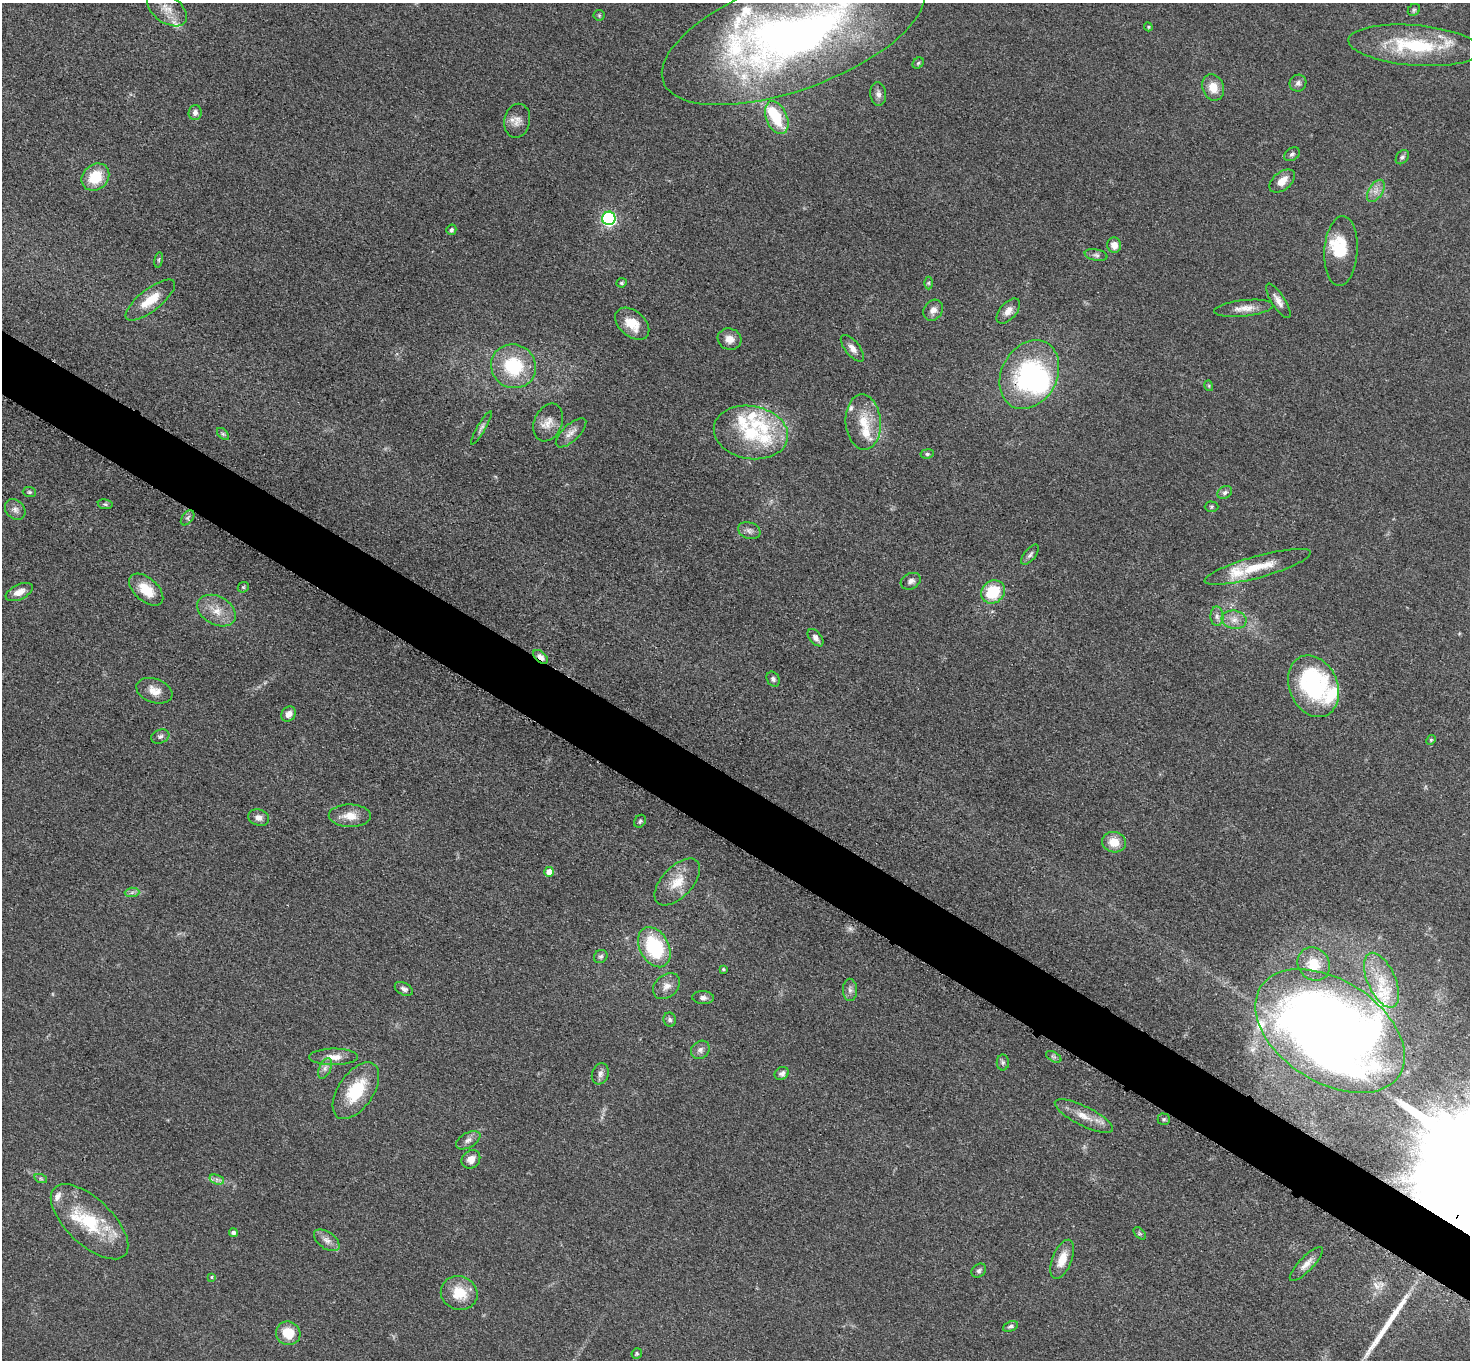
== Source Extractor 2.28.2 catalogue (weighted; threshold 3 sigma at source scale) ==
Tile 6 of 4 x 4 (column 2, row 2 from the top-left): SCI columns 1481-2948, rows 2879-4236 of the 5892 x 5896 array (HDU 1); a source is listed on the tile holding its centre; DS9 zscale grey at full resolution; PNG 1472 x 1362 px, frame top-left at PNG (2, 3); each listed source drawn as its Kron ellipse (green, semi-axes under 4 px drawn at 4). Shown black and unused: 5% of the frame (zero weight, under 3 of 5 exposures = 1% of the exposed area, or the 3 px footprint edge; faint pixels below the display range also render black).
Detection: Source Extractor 2.28.2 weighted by HDU 2 'WHT'; one run over the whole footprint, this tile lists its part. Background 0.0484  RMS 0.0054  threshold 0.0241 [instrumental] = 3 sigma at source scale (4.5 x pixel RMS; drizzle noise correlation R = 1.50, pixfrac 1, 0.05/0.05 arcsec/px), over >= 5 px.
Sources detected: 140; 2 too faint to see at this stretch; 4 inside a brighter object's white glare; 1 cosmic-ray / hot-pixel residue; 1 long thin detection or spike segment (spike, bleed or trail) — neither listed nor drawn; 19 inside a brighter listed object's ellipse — not listed separately; the other 113 listed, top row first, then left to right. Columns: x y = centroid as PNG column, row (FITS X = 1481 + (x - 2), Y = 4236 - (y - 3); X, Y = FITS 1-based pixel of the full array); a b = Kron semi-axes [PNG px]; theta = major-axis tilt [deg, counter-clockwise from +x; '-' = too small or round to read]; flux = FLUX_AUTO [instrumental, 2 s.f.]
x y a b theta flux
167 9 22 13 -37 8.8
1414 10 7 5 45 1.1
599 15 6 5 - 0.74
1148 27 4 4 - 0.59
793 34 138 55 20 330
1414 45 66 20 -5 45
918 63 6 5 - 0.89
1298 83 9 8 - 2
1213 87 13 10 -70 8.3
878 94 11 8 -84 2.7
195 113 7 6 - 2.1
777 118 17 10 -66 19
517 121 17 13 78 4.9
1292 154 8 6 36 1.3
1402 157 8 5 53 1.3
95 177 15 12 42 16
1282 181 15 9 39 6.2
1376 191 12 7 57 3.6
609 218 7 6 - 93
451 230 5 5 - 1.4
1114 245 7 7 - 4.7
1341 251 35 16 86 17
1096 255 11 5 -11 1.8
159 260 8 4 82 0.78
621 283 5 4 - 0.87
928 283 6 4 90 0.84
150 300 30 11 38 12
1278 301 20 7 -57 3.9
1244 308 30 8 6 6.2
933 310 11 9 54 3.5
1008 311 15 8 48 4.2
632 324 19 13 -40 10
730 339 12 10 -18 5.3
852 348 16 7 -51 3.6
514 366 23 21 -34 32
1029 375 36 27 61 84
1209 386 5 3 - 0.58
548 422 20 14 66 6.4
863 422 28 17 -86 15
481 428 19 4 60 1.9
751 432 37 26 -10 35
571 433 19 8 43 4.1
223 434 7 4 -44 1
927 454 7 4 8 1.1
29 492 6 5 - 0.92
1225 492 8 6 33 1.6
105 504 7 5 -9 1.1
1211 507 7 5 -1 0.88
15 509 11 9 -47 2.6
188 518 8 5 52 1.3
749 531 11 8 -19 2.4
1030 555 12 5 51 1.7
1258 567 55 11 15 17
911 581 10 7 27 2.6
243 587 6 5 - 0.78
146 590 20 11 -41 12
19 592 14 7 25 4.6
993 592 12 11 - 22
217 611 20 14 -28 9
1217 616 10 6 -88 2.1
1234 620 12 9 -9 4.4
816 638 10 6 -50 2.6
541 657 9 5 -40 3.3
773 679 8 6 -59 1.5
1313 686 32 24 -67 76
154 691 18 12 -19 6.2
289 714 8 6 50 3.7
160 737 9 6 21 1.6
1431 740 5 4 - 0.7
350 816 21 11 -1 7.7
259 818 11 8 -18 3
640 821 7 5 58 1
1114 842 12 10 -11 9
549 872 5 5 - 6.5
677 882 29 15 47 12
132 892 7 5 2 1.5
654 947 21 14 -62 40
601 956 7 6 - 1.2
1314 964 17 15 -49 8.6
723 969 3 3 - 0.71
1382 980 29 14 -66 15
666 986 15 11 41 4.5
404 989 10 6 -29 2.2
850 990 11 7 -89 2.4
703 998 11 6 -2 2
670 1020 7 6 - 1.2
1330 1031 82 51 -33 710
700 1050 10 8 45 2.5
334 1057 24 8 0 6
1054 1057 8 4 -30 1.3
1003 1062 8 6 -89 1.4
325 1068 11 5 65 2.4
782 1073 7 6 - 2.2
600 1074 11 8 71 2.6
356 1091 32 17 56 25
1084 1116 32 9 -26 8.9
1164 1119 6 6 - 0.99
468 1140 13 7 29 2.7
471 1159 10 8 42 4.6
41 1179 6 4 -19 0.86
217 1180 7 4 -19 1.5
90 1222 49 23 -44 34
233 1233 4 4 - 1.6
1140 1233 7 4 -45 0.95
327 1240 14 8 -35 3.6
1062 1259 20 9 68 8.9
1306 1264 22 7 46 4.8
979 1271 8 6 39 1.3
211 1277 4 3 - 0.51
459 1293 18 16 -19 14
1011 1326 8 5 24 1.4
288 1333 12 11 - 12
637 1353 5 5 - 0.74
Overlapping masked pixels (flux is a lower limit): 2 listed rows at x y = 1029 375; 541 657
Isophote crosses this tile's border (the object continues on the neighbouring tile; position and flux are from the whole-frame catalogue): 1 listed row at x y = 793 34